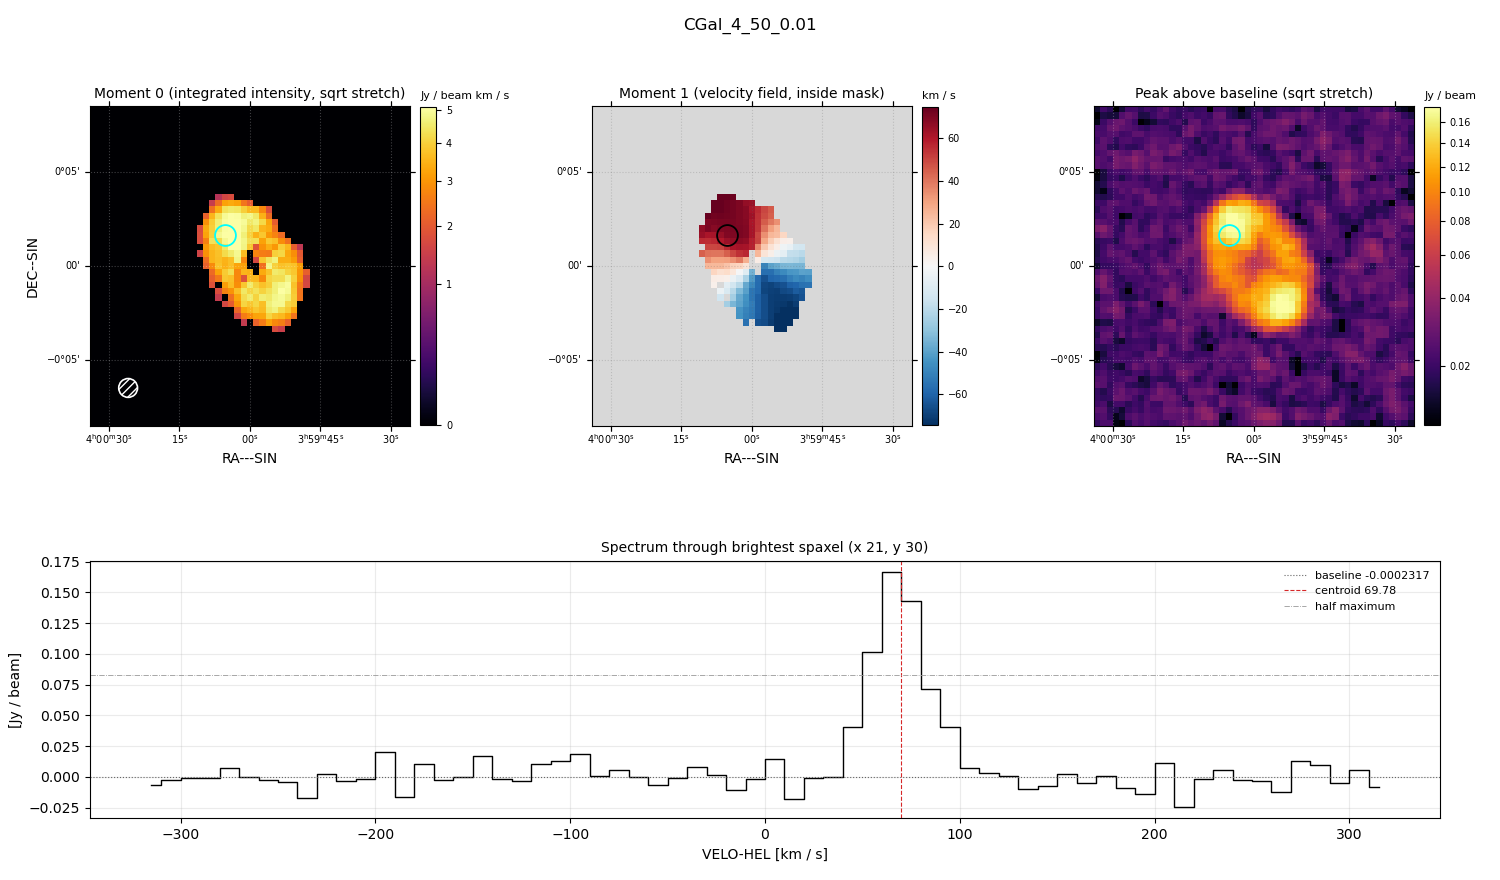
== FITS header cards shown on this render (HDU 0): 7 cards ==
OBJECT  = 'CGal_4_50_0.01'
BUNIT   = 'JY/BEAM '           /
CTYPE1  = 'RA---SIN'           /
CTYPE2  = 'DEC--SIN'           /
CTYPE3  = 'VELO-HEL'           /
NAXIS3  =                   64 / length of data axis 3
CUNIT3  = 'km/s    '           /

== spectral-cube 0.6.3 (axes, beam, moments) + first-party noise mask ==
SpectralCube HDU 0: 64 channels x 51 x 51 spaxels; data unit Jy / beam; figure title: CGal_4_50_0.01
Units: BUNIT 'JY/BEAM' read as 'Jy/beam' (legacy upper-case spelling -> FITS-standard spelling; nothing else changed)
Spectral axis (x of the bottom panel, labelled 'VELO-HEL [km / s]'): -315 .. 315 km / s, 64 channels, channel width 10 km / s
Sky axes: RA---SIN/DEC--SIN; field 17' x 17' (20 arcsec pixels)
Beam (drawn as the hatched ellipse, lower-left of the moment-0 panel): BMAJ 60 arcsec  BMIN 60 arcsec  BPA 0 deg
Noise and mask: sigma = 9.9e-03 Jy / beam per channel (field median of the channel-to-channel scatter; agrees with the line-free scatter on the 2341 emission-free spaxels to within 1%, no correlation factor applied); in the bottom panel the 58 channels outside the line scatter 7.9e-03 Jy / beam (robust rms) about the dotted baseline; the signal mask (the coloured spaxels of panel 2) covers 10% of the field
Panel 1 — Moment 0 (line voxels x channel width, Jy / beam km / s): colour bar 0 .. 5.1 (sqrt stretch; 0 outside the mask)
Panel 2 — Moment 1 (intensity-weighted velocity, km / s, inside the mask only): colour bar -75 .. 75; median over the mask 4
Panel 3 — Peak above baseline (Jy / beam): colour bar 0.0145 .. 0.174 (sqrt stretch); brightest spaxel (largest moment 0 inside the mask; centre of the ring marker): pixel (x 21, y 30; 0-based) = FK5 04h00m06s +00d01m40s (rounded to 2 s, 20 arcsec steps: no finer than the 20 arcsec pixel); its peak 0.167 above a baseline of -0.0002317
Panel 4 — spectrum at that spaxel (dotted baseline -0.0002317 Jy / beam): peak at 65 km / s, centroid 69.78 km / s (red dashed line; intensity-weighted over the run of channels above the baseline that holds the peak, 30 .. 130 km / s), W50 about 30 km / s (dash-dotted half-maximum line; edge to edge of the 3 channels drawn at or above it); detected line 40 .. 100 km / s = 6 of 64 channels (9%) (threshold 4 sigma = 0.04 Jy / beam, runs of >= 3 channels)